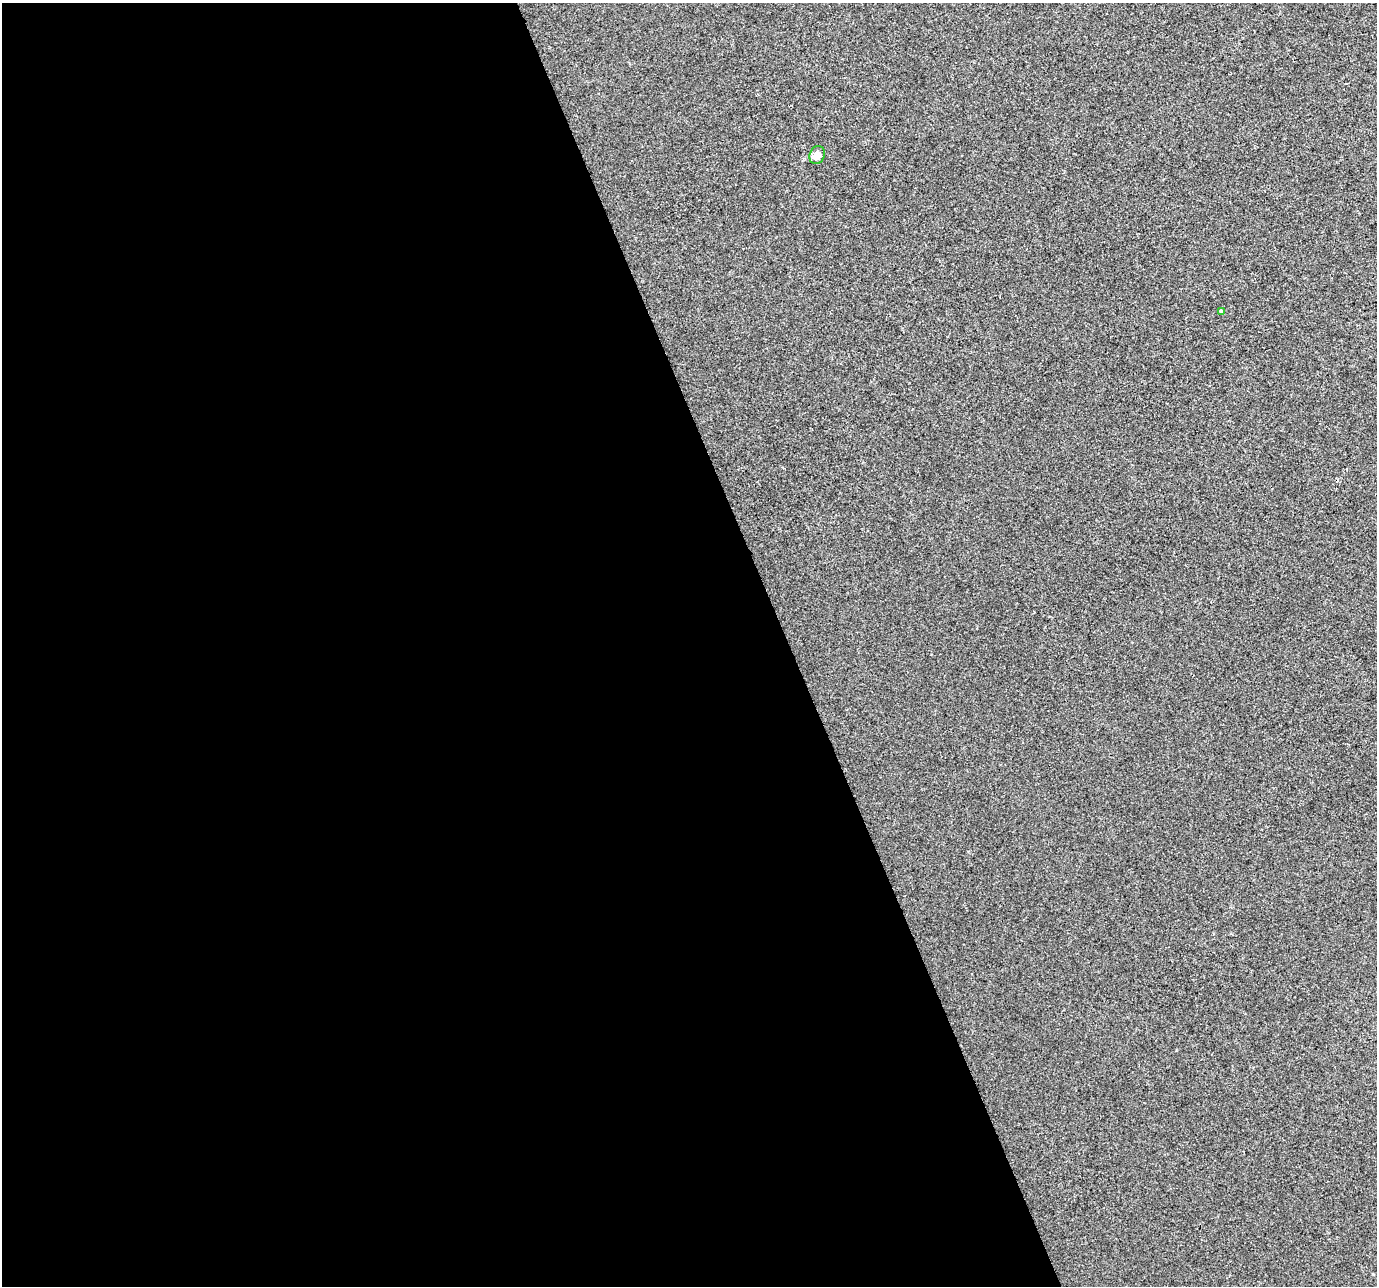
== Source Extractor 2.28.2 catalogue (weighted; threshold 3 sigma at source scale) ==
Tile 9 of 4 x 4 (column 1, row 3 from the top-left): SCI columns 2-1376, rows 1414-2697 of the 5501 x 5340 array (HDU 1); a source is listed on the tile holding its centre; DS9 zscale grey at full resolution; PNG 1379 x 1288 px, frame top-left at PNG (2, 3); each listed source drawn as its Kron ellipse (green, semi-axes under 4 px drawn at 4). Shown black and unused: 57% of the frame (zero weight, under 2 of 3 exposures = <1% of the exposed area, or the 3 px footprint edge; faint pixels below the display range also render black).
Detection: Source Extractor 2.28.2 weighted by HDU 2 'WHT'; one run over the whole footprint, this tile lists its part. Background -1.26e-04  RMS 0.0056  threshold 0.0253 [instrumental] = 3 sigma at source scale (4.5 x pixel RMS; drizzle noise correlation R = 1.50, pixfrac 1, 0.0396/0.0396 arcsec/px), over >= 5 px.
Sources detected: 3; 1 cosmic-ray / hot-pixel residue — neither listed nor drawn; the other 2 listed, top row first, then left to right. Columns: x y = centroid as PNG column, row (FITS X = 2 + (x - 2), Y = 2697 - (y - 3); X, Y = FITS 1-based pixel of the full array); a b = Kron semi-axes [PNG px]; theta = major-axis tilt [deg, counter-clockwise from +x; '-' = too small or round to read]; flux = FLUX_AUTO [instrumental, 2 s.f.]
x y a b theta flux
817 155 9 7 66 4.5
1221 311 4 3 - 1.1